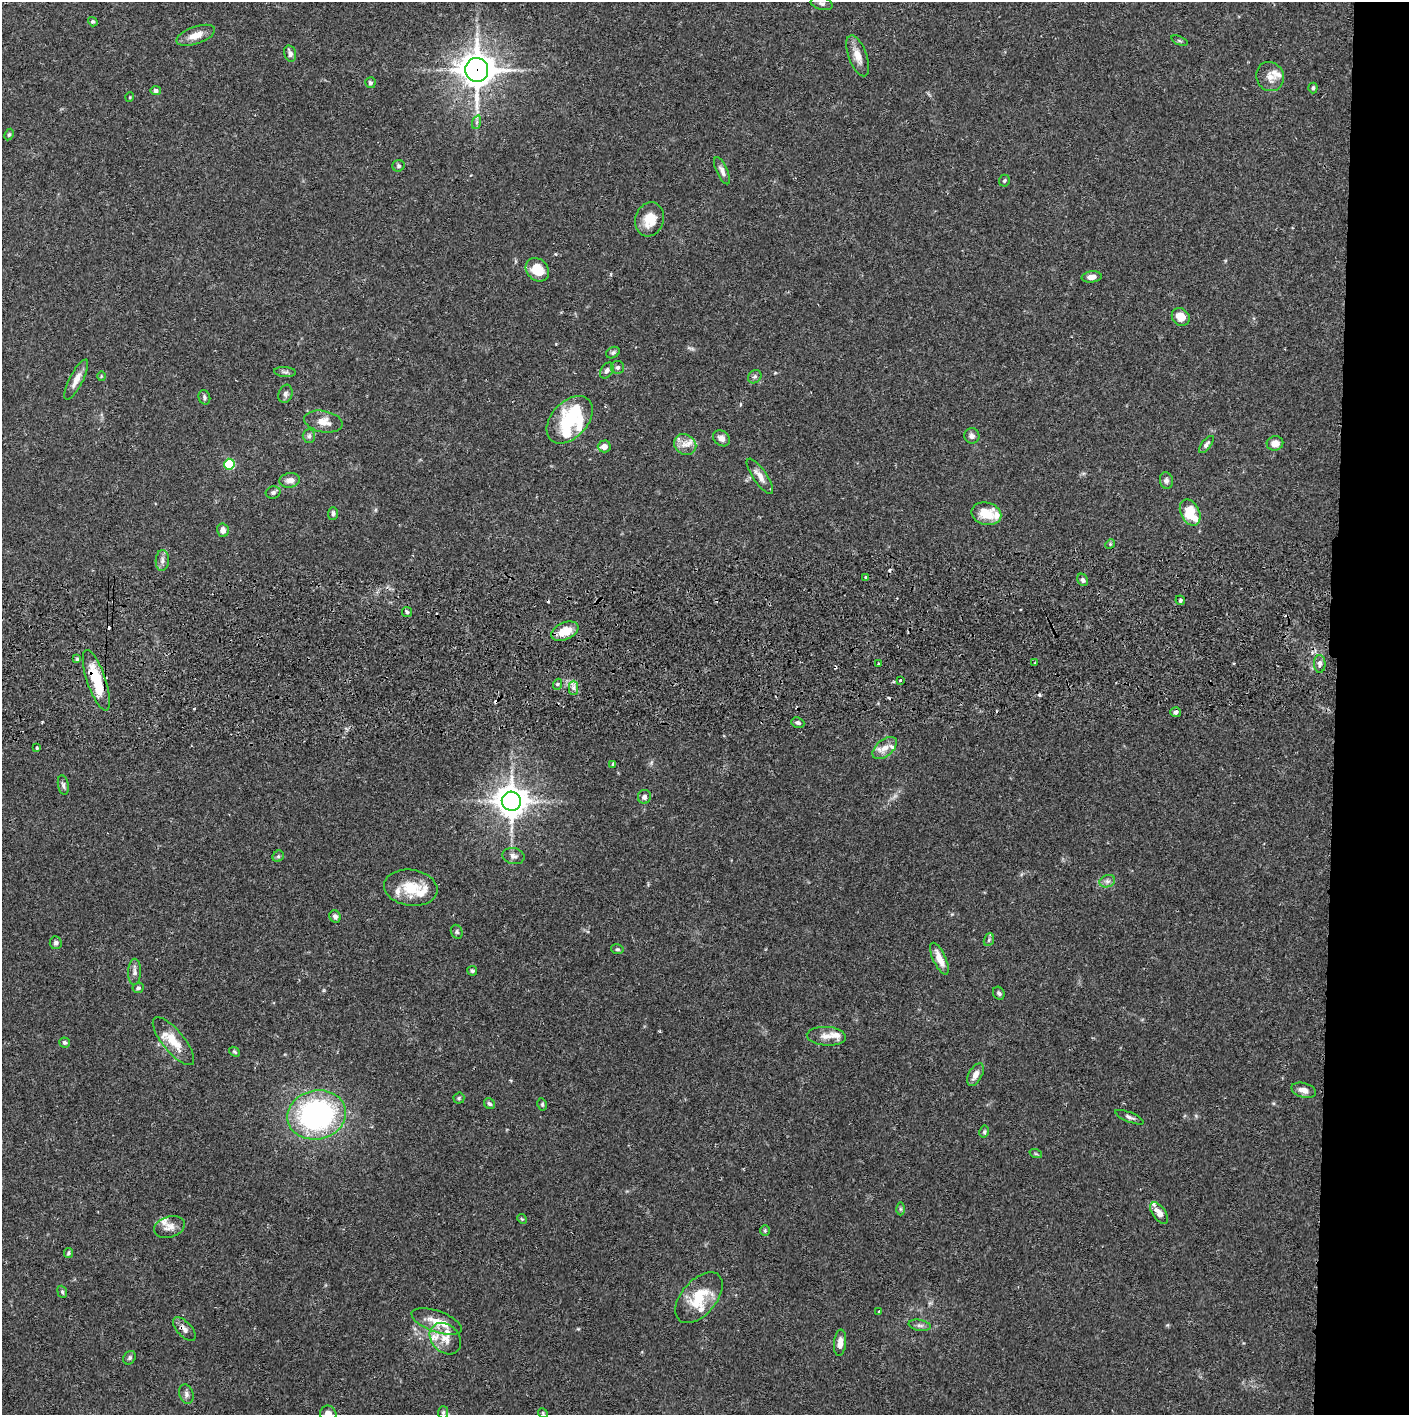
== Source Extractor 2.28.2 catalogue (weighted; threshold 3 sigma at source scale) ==
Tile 6 of 3 x 3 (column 3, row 2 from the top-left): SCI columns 2820-4226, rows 1471-2883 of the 4233 x 4354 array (HDU 1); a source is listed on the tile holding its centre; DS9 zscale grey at full resolution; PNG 1411 x 1417 px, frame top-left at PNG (2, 2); each listed source drawn as its Kron ellipse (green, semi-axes under 4 px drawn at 4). Shown black and unused: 5% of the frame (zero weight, under 2 of 3 exposures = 3% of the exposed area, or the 3 px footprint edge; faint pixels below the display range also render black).
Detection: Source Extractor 2.28.2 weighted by HDU 2 'WHT'; one run over the whole footprint, this tile lists its part. Background 0.0674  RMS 0.0048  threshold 0.0217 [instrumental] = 3 sigma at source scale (4.5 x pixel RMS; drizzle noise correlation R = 1.50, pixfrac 1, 0.05/0.05 arcsec/px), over >= 5 px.
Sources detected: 144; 2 inside a brighter object's white glare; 9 cosmic-ray / hot-pixel residue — neither listed nor drawn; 16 inside a brighter listed object's ellipse — not listed separately; the other 117 listed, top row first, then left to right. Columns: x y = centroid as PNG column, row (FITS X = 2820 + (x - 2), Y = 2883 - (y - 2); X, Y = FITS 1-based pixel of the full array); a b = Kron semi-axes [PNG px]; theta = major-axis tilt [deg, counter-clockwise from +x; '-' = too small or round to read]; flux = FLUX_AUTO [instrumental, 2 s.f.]
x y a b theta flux
822 4 11 6 -13 1.4
93 22 5 4 - 0.85
196 35 20 8 19 5.5
1179 41 8 3 -21 0.6
290 54 8 5 -75 2
858 56 21 9 -69 5.7
477 70 12 11 - 870
1270 76 15 13 -60 4.9
370 83 5 5 - 1
1313 88 5 4 - 0.86
156 90 5 4 - 1.4
130 97 5 3 - 0.38
477 122 7 4 71 0.96
9 135 6 4 62 0.69
398 166 6 5 - 0.81
722 171 14 5 -66 2.1
1004 181 6 5 - 0.74
650 219 17 14 72 9
537 270 13 10 -45 9.3
1092 277 10 5 8 2.7
1181 317 9 8 - 6.1
613 353 7 5 28 1
618 367 6 6 - 1.3
607 371 9 5 58 1.6
285 372 11 5 -4 1.2
101 376 5 3 - 0.45
755 377 7 6 - 1
76 380 22 6 63 4.5
285 394 9 7 71 1.6
204 397 7 5 -70 1.1
570 420 28 18 47 27
323 422 19 10 -11 5.4
309 436 7 6 - 1.3
972 436 8 7 - 1.7
721 438 9 7 -39 2.6
1275 443 8 7 - 3.7
1206 444 10 4 51 1.4
685 445 11 10 - 4.4
604 446 6 6 - 3.3
229 464 5 5 - 37
760 476 21 6 -55 3.9
290 480 10 7 10 2.9
1166 481 8 6 -78 1.5
273 492 7 6 - 1.2
1190 512 14 9 -63 15
333 513 6 5 - 1.3
986 514 15 11 -13 10
223 530 7 5 -77 2.4
1110 544 5 4 - 0.56
162 560 10 6 88 2
866 577 4 3 - 1.7
1083 580 6 5 - 1.2
1180 600 5 4 - 0.87
407 612 5 5 - 0.86
565 631 14 8 23 8.4
77 659 4 4 - 0.63
1035 663 2 2 - 0.56
879 664 3 3 - 0.67
1320 664 9 6 90 1.5
96 680 32 9 -71 21
900 680 3 3 - 0.92
558 684 5 3 - 0.58
574 688 7 4 -90 1.5
1176 712 5 5 - 1.2
798 723 7 5 -21 1.1
37 748 4 3 - 0.54
885 748 14 8 40 4.6
613 764 3 3 - 0.56
63 785 10 5 -80 1.4
644 797 7 6 - 1.9
511 801 9 9 - 770
278 856 6 5 - 0.88
513 856 11 8 -12 2.1
1107 881 8 6 19 1.6
411 888 27 18 -8 14
335 916 6 5 - 1.4
457 932 7 5 -66 0.86
989 940 6 5 - 0.79
56 943 6 6 - 1.2
617 949 6 4 -10 0.85
939 959 17 6 -65 6.4
472 971 5 4 - 0.83
134 972 13 6 88 2.1
138 988 6 5 - 0.97
999 993 7 5 -57 1.1
826 1036 19 9 -4 4.4
173 1041 30 10 -51 10
65 1043 5 5 - 0.85
234 1052 6 4 -40 0.63
975 1075 12 6 61 3.4
1304 1090 12 7 -16 3.2
459 1098 5 5 - 0.77
489 1104 6 5 - 1.1
542 1104 6 4 -79 0.77
317 1115 29 24 12 100
1129 1117 15 5 -22 1.6
984 1132 6 4 78 0.78
1036 1154 6 4 -19 0.66
900 1209 6 4 -89 0.69
1159 1213 12 6 -55 4
522 1219 5 4 - 0.49
169 1227 16 10 17 3.9
765 1231 5 4 - 0.63
68 1253 5 4 - 0.74
62 1292 6 4 -69 0.79
699 1298 30 17 49 16
879 1311 3 2 - 0.87
437 1321 26 10 -19 7.6
920 1325 11 5 -11 1.6
184 1329 14 7 -47 2.5
445 1339 18 13 -45 6.6
840 1343 13 6 84 3.7
130 1358 7 6 - 0.98
186 1394 10 7 -74 1.7
443 1412 6 5 - 0.88
543 1413 5 4 - 0.63
328 1414 8 8 - 3.3
Overlapping masked pixels (flux is a lower limit): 3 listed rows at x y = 477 70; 96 680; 184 1329
Isophote crosses this tile's border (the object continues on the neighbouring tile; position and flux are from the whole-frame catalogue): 1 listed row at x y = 328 1414